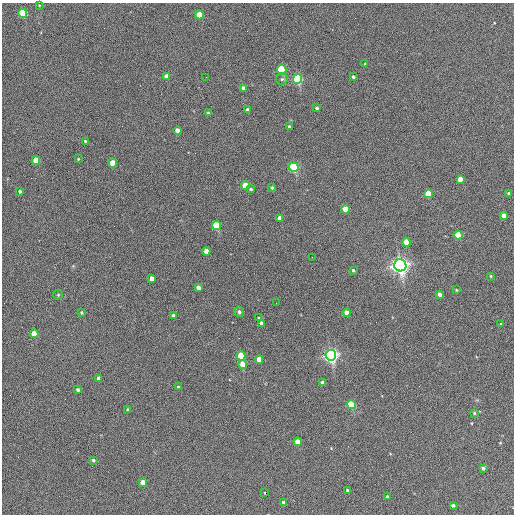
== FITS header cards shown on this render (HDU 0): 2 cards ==
NAXIS1  =                  512 / Axis length
NAXIS2  =                  512 / Axis length

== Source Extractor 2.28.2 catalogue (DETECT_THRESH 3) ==
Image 512 x 512 px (HDU 0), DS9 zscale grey, 1 PNG px = 1 image px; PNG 516 x 516 px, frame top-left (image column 1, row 512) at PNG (2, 3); each listed source drawn as its Kron ellipse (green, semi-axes under 4 px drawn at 4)
Background 394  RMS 21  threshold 64.3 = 3 sigma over >= 5 px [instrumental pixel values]
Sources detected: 73; all 73 listed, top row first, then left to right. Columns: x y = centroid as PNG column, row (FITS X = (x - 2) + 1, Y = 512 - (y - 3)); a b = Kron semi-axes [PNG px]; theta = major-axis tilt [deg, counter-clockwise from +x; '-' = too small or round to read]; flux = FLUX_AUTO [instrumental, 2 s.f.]
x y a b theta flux
39 5 4 3 - 1100
23 13 4 4 - 100000
199 15 4 4 - 38000
365 63 3 2 - 960
282 70 5 4 - 180000
167 76 4 4 - 20000
206 77 2 2 - 590
353 77 3 3 - 3100
282 79 6 5 - 2800
297 79 5 4 - 240000
243 88 4 3 - 5000
317 108 3 3 - 2700
248 110 4 3 - 4000
208 113 4 3 - 1800
289 127 3 3 - 3400
178 131 4 4 - 13000
85 141 3 3 - 1900
78 159 3 3 - 1100
36 160 4 4 - 30000
113 163 4 4 - 25000
294 167 5 4 - 220000
460 179 4 4 - 25000
245 186 4 4 - 40000
272 188 3 3 - 2800
251 189 4 3 - 2400
20 191 3 3 - 3000
508 193 4 3 - 2400
428 194 4 4 - 48000
345 209 4 4 - 24000
504 215 4 4 - 8500
280 218 4 4 - 18000
216 226 4 4 - 82000
458 235 4 4 - 59000
406 242 4 4 - 30000
206 251 4 4 - 15000
312 257 2 2 - 820
400 265 6 6 - 990000
353 270 3 3 - 2500
491 276 4 3 - 1500
152 278 4 4 - 10000
198 288 4 3 - 6700
456 290 3 3 - 1300
439 294 4 3 - 6300
58 295 5 4 - 1600
276 303 2 2 - 620
81 312 4 3 - 2200
239 312 5 5 - 3700
347 313 4 4 - 20000
173 316 4 3 - 4300
259 318 4 3 - 1300
261 323 4 3 - 4400
501 324 3 3 - 1700
34 334 4 4 - 30000
331 355 5 5 - 690000
241 356 4 4 - 72000
259 359 4 4 - 22000
243 364 4 4 - 28000
98 378 4 3 - 4000
323 383 4 4 - 7100
178 387 3 3 - 1600
78 390 4 3 - 3200
351 405 4 4 - 130000
128 410 4 3 - 4000
474 413 4 4 - 1800
298 442 4 4 - 32000
93 460 4 3 - 2800
483 468 4 3 - 4200
143 482 4 4 - 19000
347 490 4 3 - 1700
264 493 3 2 - 1100
387 497 4 3 - 2300
283 502 3 3 - 2300
453 505 3 3 - 3000